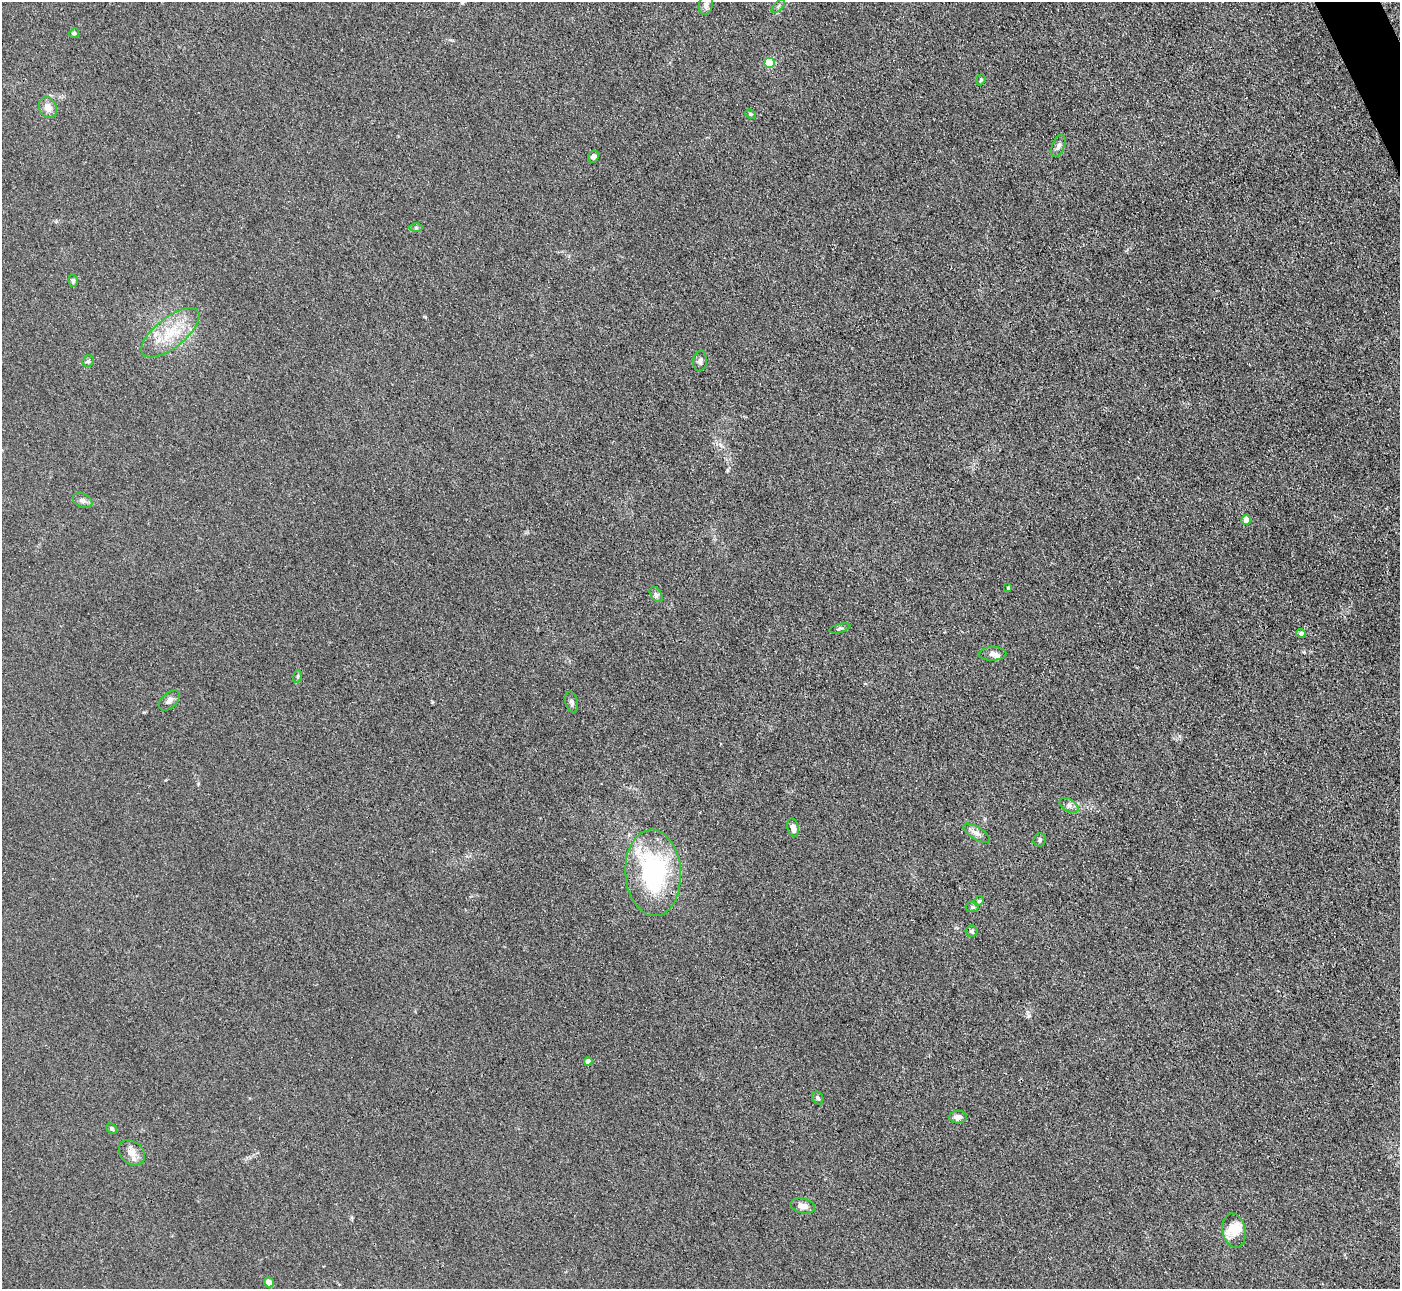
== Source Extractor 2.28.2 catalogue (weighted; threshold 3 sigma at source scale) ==
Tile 10 of 4 x 4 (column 2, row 3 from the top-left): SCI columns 1401-2798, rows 1573-2859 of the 5599 x 5585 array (HDU 1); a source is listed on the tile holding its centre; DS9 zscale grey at full resolution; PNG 1402 x 1291 px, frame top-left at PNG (2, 2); each listed source drawn as its Kron ellipse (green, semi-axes under 4 px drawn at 4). Shown black and unused: <1% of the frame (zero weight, under 3 of 4 exposures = <1% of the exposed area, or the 3 px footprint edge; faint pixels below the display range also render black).
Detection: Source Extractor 2.28.2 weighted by HDU 2 'WHT'; one run over the whole footprint, this tile lists its part. Background 0.0557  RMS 0.0059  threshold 0.0266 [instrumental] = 3 sigma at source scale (4.5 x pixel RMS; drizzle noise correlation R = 1.50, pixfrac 1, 0.05/0.05 arcsec/px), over >= 5 px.
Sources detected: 43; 3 inside a brighter listed object's ellipse — not listed separately; the other 40 listed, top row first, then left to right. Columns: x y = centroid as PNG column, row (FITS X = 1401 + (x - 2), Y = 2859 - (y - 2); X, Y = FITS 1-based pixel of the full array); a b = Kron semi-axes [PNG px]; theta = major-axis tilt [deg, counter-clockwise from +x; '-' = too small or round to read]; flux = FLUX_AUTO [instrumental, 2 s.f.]
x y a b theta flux
706 5 10 7 79 2.6
778 6 8 3 45 1
74 33 5 4 - 0.85
770 63 5 5 - 37
981 80 6 4 70 0.84
48 108 11 9 -66 4.8
751 114 5 4 - 0.93
1058 146 12 6 69 2.6
593 156 6 5 - 2.2
416 228 6 4 -1 1
73 281 6 4 -74 0.99
170 333 35 15 38 21
88 361 6 5 - 0.97
700 361 10 6 83 2
83 500 10 7 -25 2.3
1246 520 5 4 - 7.1
1008 588 4 3 - 0.57
656 594 8 5 -56 1.5
840 628 11 3 15 0.94
1301 633 5 4 - 1.5
992 654 14 6 2 2.5
298 676 6 4 72 0.83
169 701 12 7 43 2.8
571 702 10 6 -77 1.7
1069 805 10 6 -30 2.3
793 828 9 5 -77 3.7
976 833 15 6 -32 3.1
1040 840 6 6 - 1.2
653 873 43 28 -86 78
979 901 5 4 - 0.79
972 907 6 5 - 1
972 931 6 5 - 1.1
588 1061 4 4 - 3.6
818 1098 7 5 -61 1.1
958 1117 9 6 3 2.9
112 1128 6 4 -44 1.1
132 1153 14 11 -43 5.4
803 1206 12 7 -12 4.6
1234 1231 17 11 -78 6.7
269 1282 5 4 - 3.7